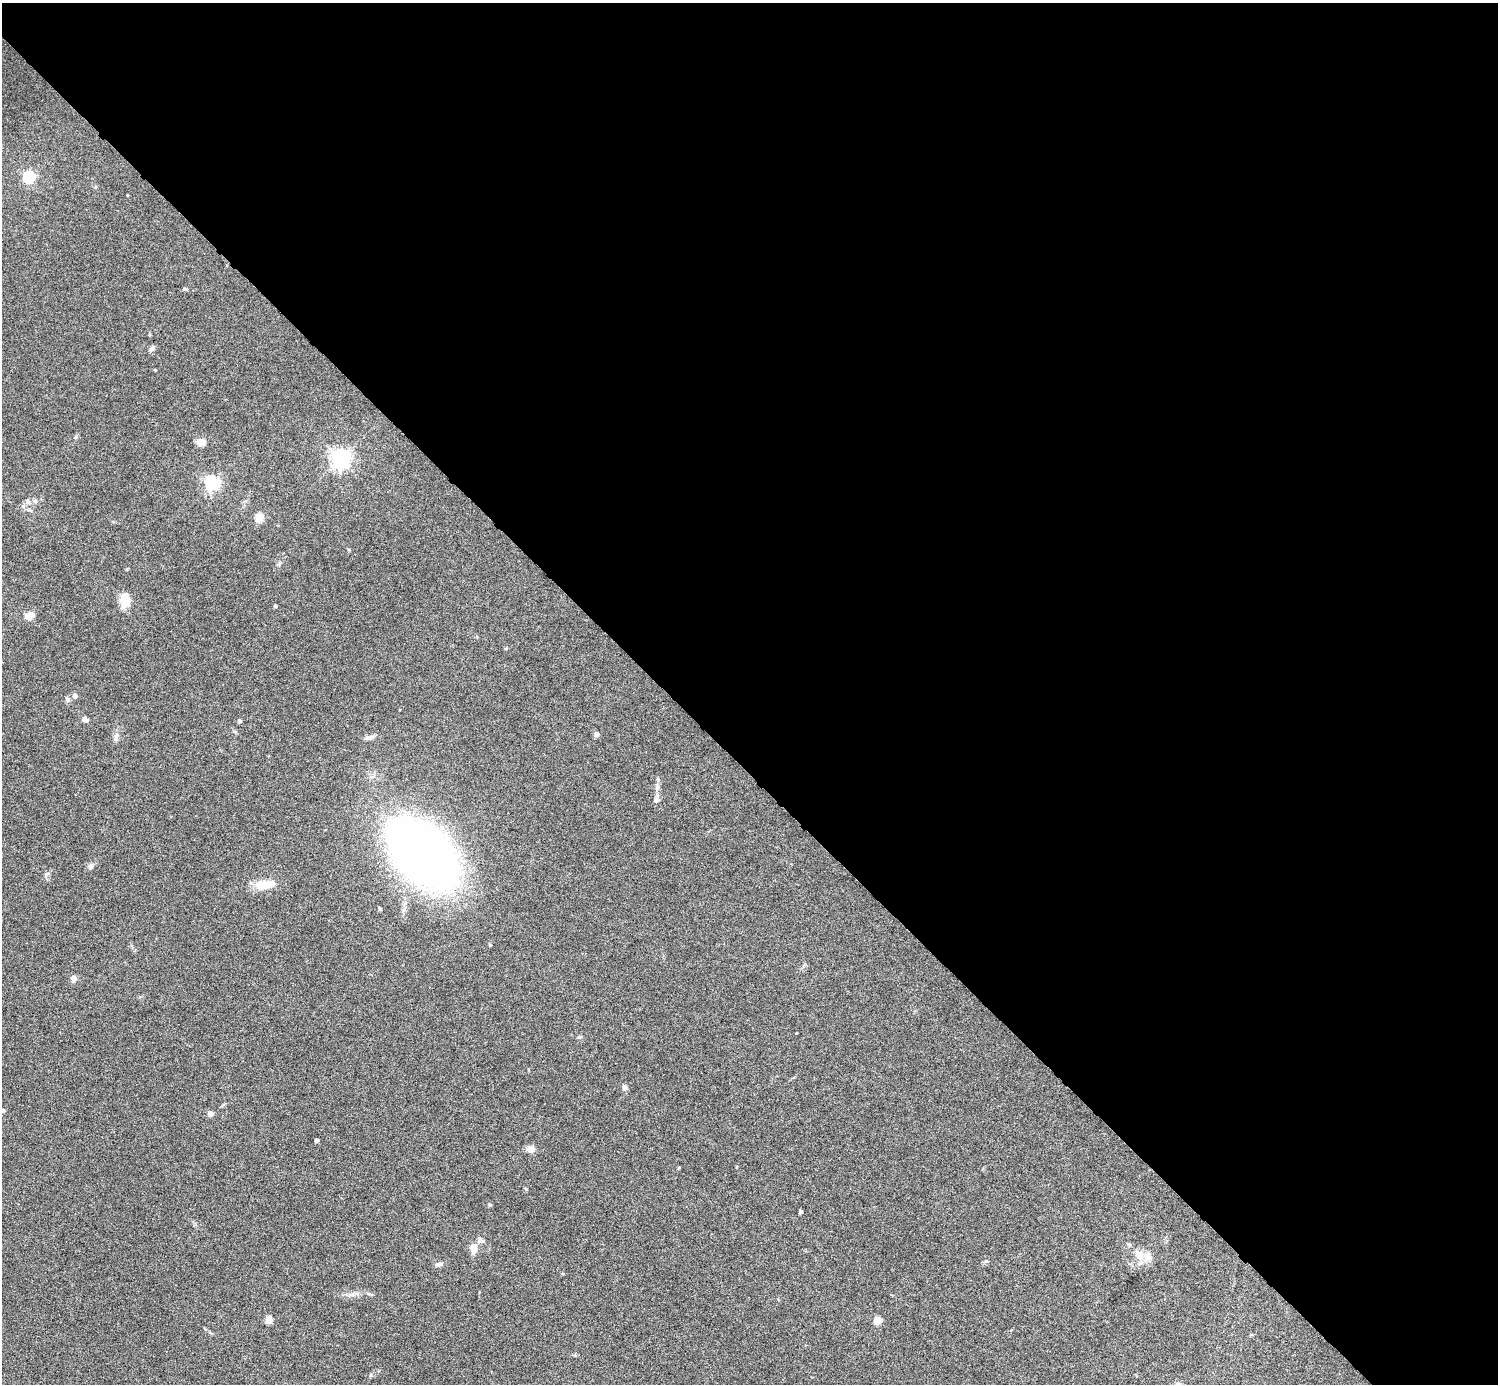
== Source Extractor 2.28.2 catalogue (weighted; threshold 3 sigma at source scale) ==
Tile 8 of 4 x 4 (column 4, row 2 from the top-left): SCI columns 4488-5983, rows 3064-4445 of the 5983 x 5982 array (HDU 1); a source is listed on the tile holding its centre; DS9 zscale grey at full resolution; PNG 1500 x 1386 px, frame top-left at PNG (2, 3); no overlay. Shown black and unused: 55% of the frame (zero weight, under 4 of 8 exposures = <1% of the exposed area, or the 3 px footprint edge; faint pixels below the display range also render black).
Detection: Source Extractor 2.28.2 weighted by HDU 2 'WHT'; one run over the whole footprint, this tile lists its part. Background 0.0717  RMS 0.0044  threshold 0.0178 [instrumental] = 3 sigma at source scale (4.09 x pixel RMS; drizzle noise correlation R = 1.36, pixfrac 0.8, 0.05/0.05 arcsec/px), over >= 5 px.
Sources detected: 45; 1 inside a brighter object's white glare — not listed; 2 inside a brighter listed object's ellipse — not listed separately; the other 42 listed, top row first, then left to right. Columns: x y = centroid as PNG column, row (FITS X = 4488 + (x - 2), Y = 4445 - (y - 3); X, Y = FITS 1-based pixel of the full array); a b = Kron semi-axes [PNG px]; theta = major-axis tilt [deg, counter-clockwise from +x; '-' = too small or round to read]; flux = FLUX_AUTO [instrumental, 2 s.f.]
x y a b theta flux
29 177 6 5 - 51
127 195 3 2 - 0.28
185 289 6 3 -18 0.46
152 348 9 6 50 1.1
155 370 4 3 - 0.32
75 437 6 4 71 0.52
201 442 11 8 -5 2.8
340 458 7 6 - 220
212 483 6 6 - 95
35 501 6 5 - 0.82
259 518 5 5 - 15
125 600 17 11 87 6.2
275 606 3 3 - 0.76
29 616 10 8 36 3.1
75 696 5 4 - 1.7
67 699 6 6 - 0.97
85 719 9 5 -15 1.3
240 721 4 4 - 0.97
596 734 4 4 - 1.9
116 737 13 6 86 1.6
370 737 15 5 17 1.6
657 787 7 4 -89 0.91
656 800 10 6 55 1.3
422 854 68 41 -46 330
90 867 7 6 - 1.1
262 885 17 11 0 6.4
380 908 4 3 - 0.41
490 945 3 3 - 0.44
73 979 10 6 -87 1.4
796 1033 3 2 - 0.26
624 1087 7 6 - 1.2
3 1110 4 4 - 0.9
210 1113 4 4 - 3.7
317 1140 4 3 - 1.4
530 1149 11 7 2 2.2
801 1212 3 3 - 1.1
474 1248 14 9 -86 3
1139 1255 15 11 -76 4.1
439 1264 9 6 13 1.3
369 1294 6 4 -18 0.58
269 1320 5 4 - 8.6
878 1320 5 5 - 10
Isophote crosses this tile's border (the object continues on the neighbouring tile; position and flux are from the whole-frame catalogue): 1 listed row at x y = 3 1110
Unlisted compact peaks at least as high as the median listed source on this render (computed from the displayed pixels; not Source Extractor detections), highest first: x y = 490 1205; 986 1261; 46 874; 371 1375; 579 1037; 526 1189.